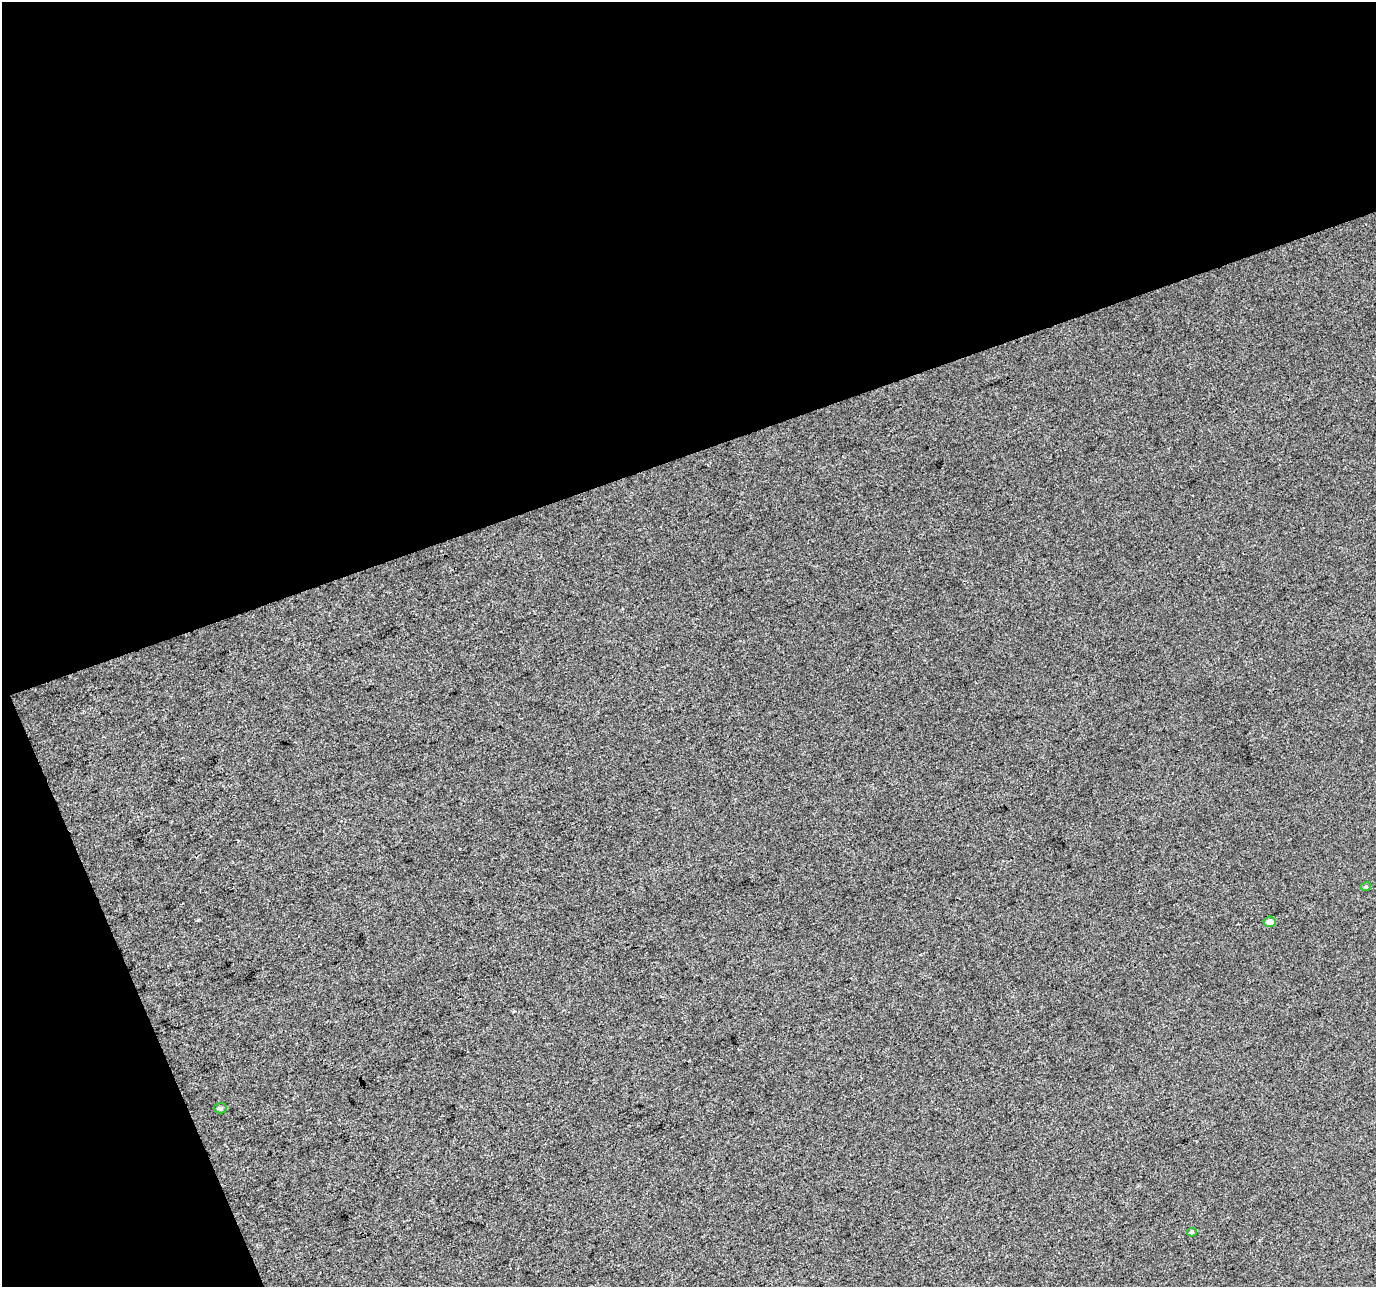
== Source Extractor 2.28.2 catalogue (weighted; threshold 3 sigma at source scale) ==
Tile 1 of 2 x 2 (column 1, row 1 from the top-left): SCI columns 2-1375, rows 1349-2633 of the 2750 x 2680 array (HDU 1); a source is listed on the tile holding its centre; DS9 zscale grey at full resolution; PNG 1378 x 1289 px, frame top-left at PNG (2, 2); each listed source drawn as its Kron ellipse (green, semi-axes under 4 px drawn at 4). Shown black and unused: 40% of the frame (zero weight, under 3 of 4 exposures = <1% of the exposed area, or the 3 px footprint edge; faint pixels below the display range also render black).
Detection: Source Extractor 2.28.2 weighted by HDU 2 'WHT'; one run over the whole footprint, this tile lists its part. Background 0.0432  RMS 0.011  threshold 0.0503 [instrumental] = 3 sigma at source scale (4.5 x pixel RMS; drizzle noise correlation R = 1.50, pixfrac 1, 0.0396/0.0396 arcsec/px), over >= 5 px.
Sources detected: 4; all 4 listed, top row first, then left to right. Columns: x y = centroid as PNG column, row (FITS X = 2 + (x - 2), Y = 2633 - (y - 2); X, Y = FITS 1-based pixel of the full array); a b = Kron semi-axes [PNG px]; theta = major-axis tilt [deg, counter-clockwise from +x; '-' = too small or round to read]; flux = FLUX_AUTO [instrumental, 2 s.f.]
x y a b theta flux
1366 886 5 3 - 1.3
1270 922 6 5 - 5.5
220 1108 6 5 - 2.7
1192 1232 5 4 - 1.7